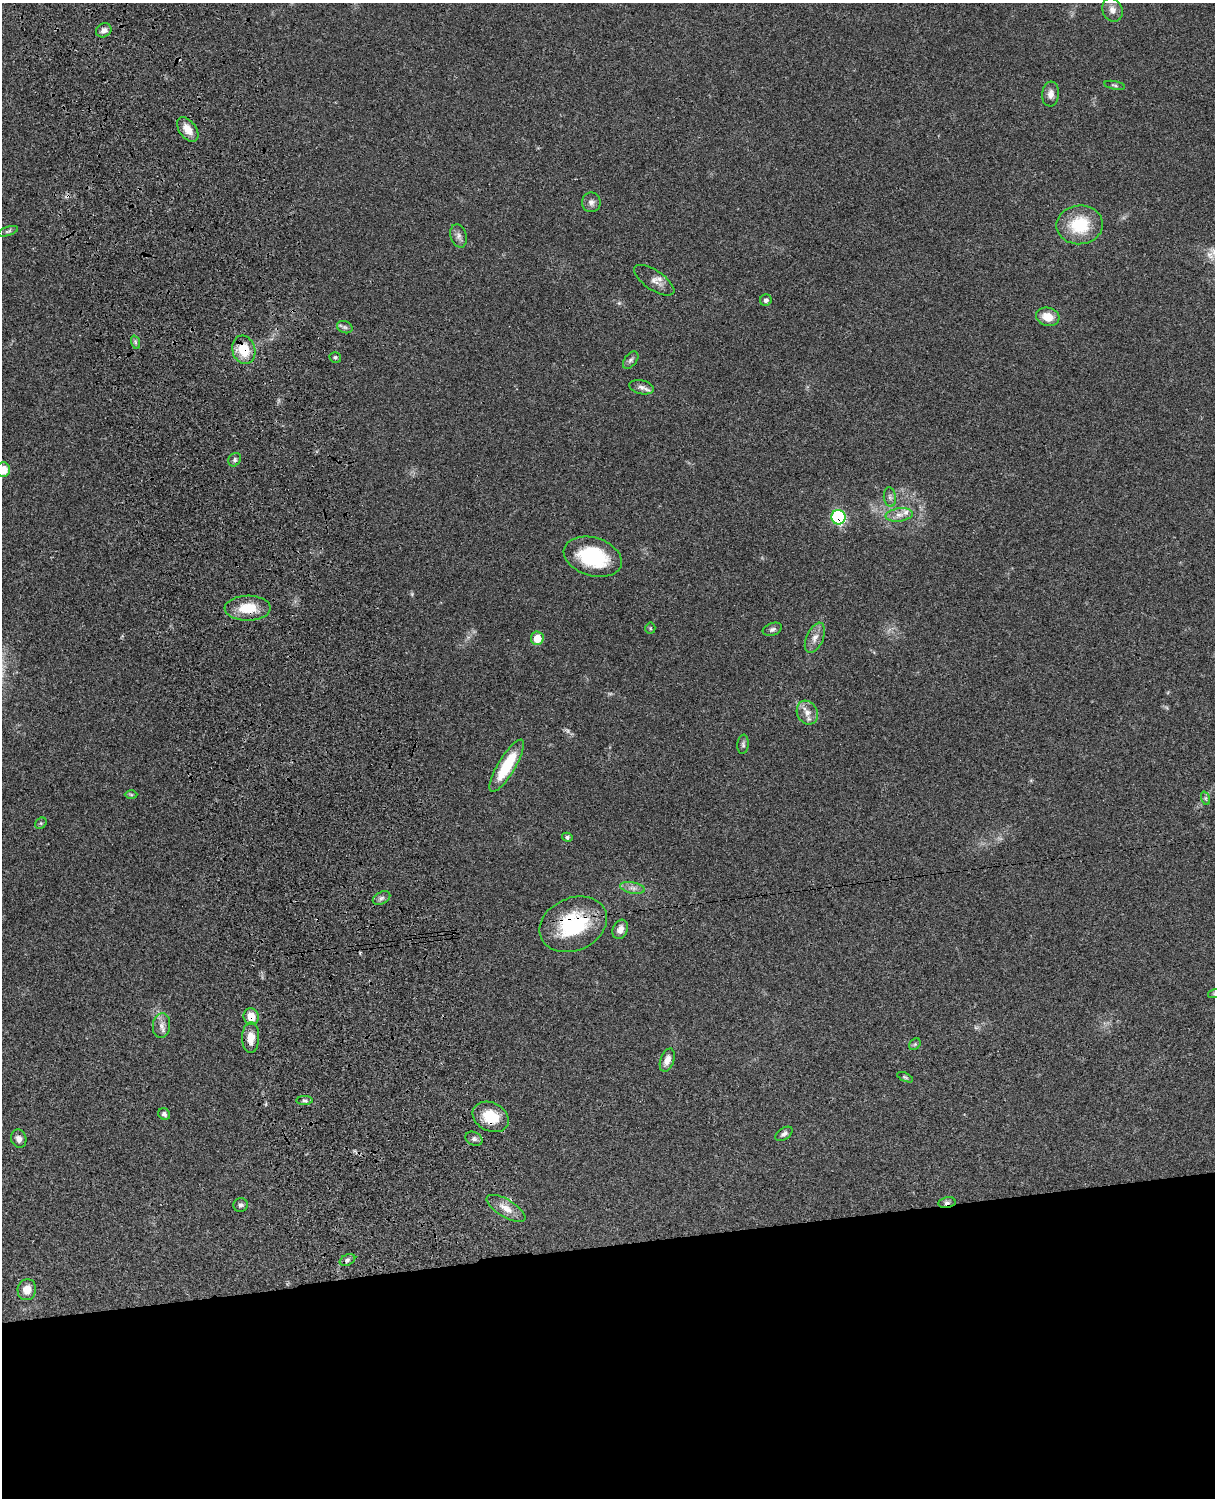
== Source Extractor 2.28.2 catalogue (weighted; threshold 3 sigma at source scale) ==
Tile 11 of 4 x 3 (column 3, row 3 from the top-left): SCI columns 2547-3759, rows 275-1770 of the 5089 x 4924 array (HDU 1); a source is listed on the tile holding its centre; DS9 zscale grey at full resolution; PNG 1217 x 1500 px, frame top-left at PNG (2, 3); each listed source drawn as its Kron ellipse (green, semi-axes under 4 px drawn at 4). Shown black and unused: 17% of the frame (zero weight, under 3 of 4 exposures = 6% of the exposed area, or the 3 px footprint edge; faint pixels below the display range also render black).
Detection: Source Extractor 2.28.2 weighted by HDU 2 'WHT'; one run over the whole footprint, this tile lists its part. Background 0.0864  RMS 0.0061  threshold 0.0274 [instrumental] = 3 sigma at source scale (4.5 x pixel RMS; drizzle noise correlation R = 1.50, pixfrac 1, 0.05/0.05 arcsec/px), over >= 5 px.
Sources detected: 62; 2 cosmic-ray / hot-pixel residue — neither listed nor drawn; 2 inside a brighter listed object's ellipse — not listed separately; the other 58 listed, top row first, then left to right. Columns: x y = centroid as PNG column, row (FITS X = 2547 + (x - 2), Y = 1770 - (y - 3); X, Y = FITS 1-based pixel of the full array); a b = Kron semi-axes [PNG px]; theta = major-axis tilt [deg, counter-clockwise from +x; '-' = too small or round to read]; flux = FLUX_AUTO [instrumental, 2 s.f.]
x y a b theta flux
1112 10 12 10 -64 3.7
104 30 8 6 31 2.8
1115 85 10 3 -10 1
1051 94 12 8 85 3.5
188 129 14 8 -55 6.8
591 202 10 9 - 2.8
1080 225 23 19 4 26
8 231 10 4 18 1.2
458 236 12 8 -73 3
654 280 23 9 -34 4.4
766 300 6 5 - 1.5
1048 317 12 9 -14 8.7
345 327 8 6 -20 1.6
135 342 7 4 -71 1.1
244 350 14 11 -73 15
335 357 6 5 - 1.1
631 360 10 6 52 1.8
641 387 12 7 -13 3
235 460 7 5 57 1.4
3 470 7 6 - 11
890 497 10 6 -82 2
899 515 13 6 7 3.9
838 517 7 7 - 57
593 557 30 19 -17 41
248 608 23 12 1 15
650 628 5 5 - 0.77
772 629 10 6 20 1.7
537 638 7 6 - 9.6
815 638 16 8 66 4.7
807 713 12 10 -61 5
743 744 10 5 85 1.5
507 766 30 8 59 26
131 795 6 4 -2 0.73
1205 798 7 4 -72 1.1
41 823 6 5 - 0.88
567 837 5 4 - 1.2
633 888 13 5 -11 2.8
381 898 9 6 27 1.8
573 924 35 26 24 44
620 929 10 7 68 3.8
1214 994 6 4 18 0.97
251 1017 8 7 - 8.6
161 1026 12 8 84 3.7
251 1038 15 8 89 8
915 1044 6 5 - 0.96
667 1060 12 6 70 4.2
905 1077 8 4 -24 0.98
304 1100 8 4 -1 1.3
164 1114 6 5 - 1.6
491 1117 19 14 -26 15
784 1134 9 5 34 1.9
19 1139 9 7 -70 3
474 1139 9 6 -27 1.9
947 1202 8 5 11 1.9
241 1205 7 7 - 1.8
506 1208 22 8 -31 6.7
347 1260 8 5 28 1.5
27 1290 10 9 - 6.1
Overlapping masked pixels (flux is a lower limit): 8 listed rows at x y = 244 350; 838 517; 248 608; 573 924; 251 1017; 251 1038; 491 1117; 947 1202
Isophote crosses this tile's border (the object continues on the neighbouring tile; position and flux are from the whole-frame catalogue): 2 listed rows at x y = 3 470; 1214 994